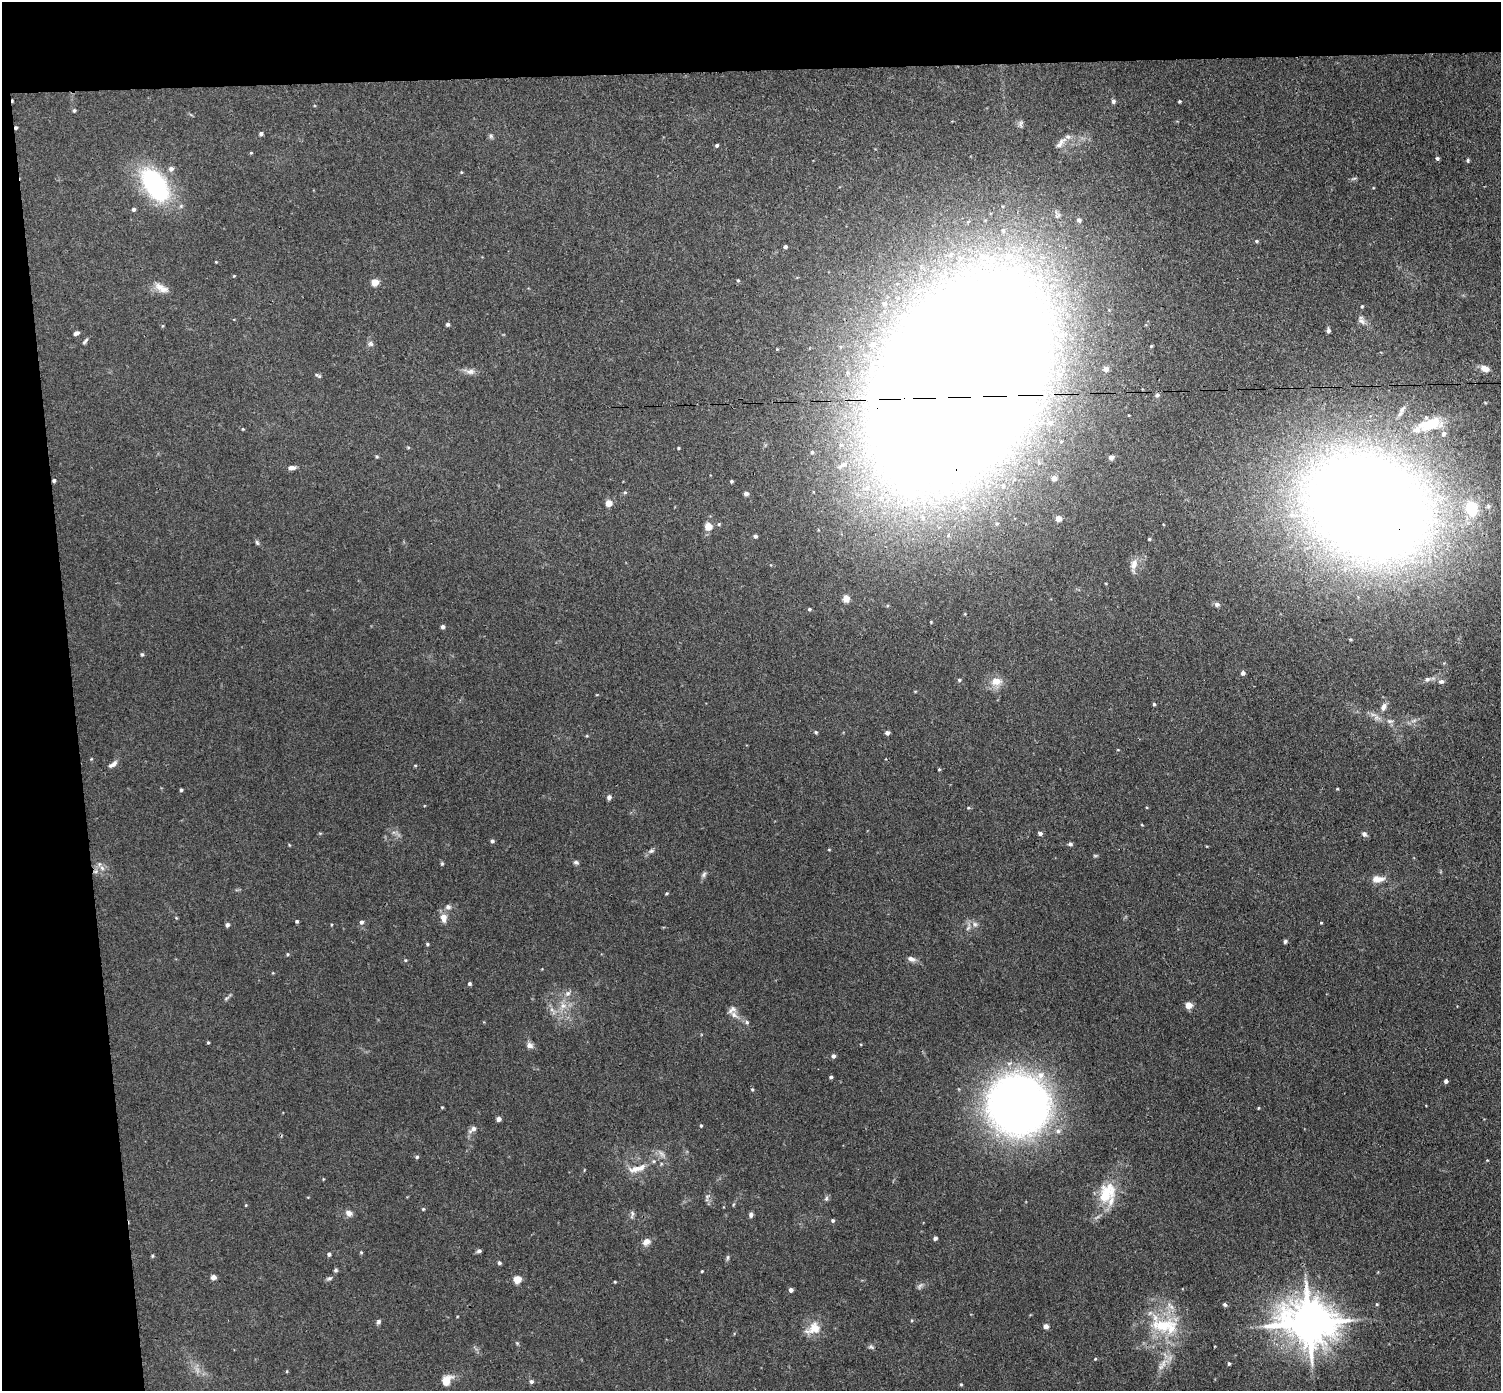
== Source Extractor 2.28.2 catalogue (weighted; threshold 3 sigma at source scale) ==
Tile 1 of 3 x 3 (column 1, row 1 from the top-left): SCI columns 57-1555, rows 2910-4298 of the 4608 x 4537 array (HDU 1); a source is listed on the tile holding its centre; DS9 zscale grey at full resolution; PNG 1503 x 1393 px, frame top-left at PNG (2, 2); no overlay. Shown black and unused: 10% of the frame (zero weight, under 3 of 4 exposures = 6% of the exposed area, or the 3 px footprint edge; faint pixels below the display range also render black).
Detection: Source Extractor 2.28.2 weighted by HDU 2 'WHT'; one run over the whole footprint, this tile lists its part. Background 0.0394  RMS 0.0046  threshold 0.0209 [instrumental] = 3 sigma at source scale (4.5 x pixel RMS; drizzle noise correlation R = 1.50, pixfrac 1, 0.05/0.05 arcsec/px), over >= 5 px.
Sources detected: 182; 1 too faint to see at this stretch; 1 cosmic-ray / hot-pixel residue — not listed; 7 inside a brighter listed object's ellipse — not listed separately; the other 173 listed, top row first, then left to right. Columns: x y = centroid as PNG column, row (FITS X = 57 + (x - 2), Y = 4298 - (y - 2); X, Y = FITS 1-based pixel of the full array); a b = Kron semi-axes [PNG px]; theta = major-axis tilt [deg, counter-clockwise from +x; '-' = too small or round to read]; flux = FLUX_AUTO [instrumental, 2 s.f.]
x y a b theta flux
1113 101 5 4 - 1.1
1179 101 3 3 - 0.56
74 110 5 4 - 0.62
16 128 4 3 - 0.79
261 134 5 4 - 1.1
491 136 6 6 - 0.88
1061 143 19 6 47 2.6
717 145 4 3 - 0.8
251 153 5 3 - 0.43
1437 158 4 4 - 0.93
1468 160 5 4 - 0.69
171 169 7 6 - 1.7
461 172 4 3 - 0.37
155 185 35 19 -56 64
134 209 4 4 - 0.96
1079 220 5 5 - 1.4
1003 230 7 6 - 1.3
1256 241 5 4 - 0.69
785 247 4 4 - 1.1
1009 256 17 11 54 9.3
216 262 5 3 - 0.35
234 276 4 3 - 0.37
738 280 4 4 - 0.5
375 282 5 5 - 9.2
159 287 15 10 -22 4.5
885 303 6 5 - 1.2
1362 306 5 4 - 0.53
1361 320 14 7 -70 2.3
448 324 4 4 - 1
162 326 5 3 - 0.44
1328 331 5 4 - 1.3
76 333 5 4 - 1.7
85 341 9 3 48 0.89
370 344 7 7 - 1.3
873 344 6 5 - 1.2
1485 368 10 7 -20 3.7
1106 369 5 5 - 2.7
470 371 13 8 1 2.5
316 375 8 4 -38 0.74
959 381 134 80 57 4000
1157 395 6 5 - 1
1050 422 6 6 - 1.5
1430 424 33 14 16 17
243 429 4 4 - 0.37
678 448 4 3 - 0.45
812 452 5 4 - 0.61
377 456 5 4 - 0.58
1111 457 5 4 - 2.3
843 465 15 7 26 3.2
292 467 9 5 3 1.8
1054 478 5 5 - 3.1
54 481 4 4 - 0.84
731 481 3 3 - 0.68
867 488 11 8 39 4.1
625 492 5 4 - 0.63
746 493 4 4 - 1.6
609 503 6 5 - 4.3
1368 506 111 84 -23 950
963 507 8 7 - 1.9
1058 518 5 5 - 4.2
719 524 5 5 - 0.56
708 526 5 5 - 10
755 536 4 4 - 1.1
1149 539 4 3 - 0.49
257 543 7 4 -63 0.79
1134 564 14 9 71 3.6
846 599 6 6 - 3.9
1217 604 7 6 - 1.3
809 609 4 3 - 0.65
443 627 5 4 - 1.2
142 654 5 4 - 0.65
1243 673 5 4 - 1.5
1427 679 8 5 15 1.2
959 680 5 4 - 0.76
996 681 15 10 2 5.4
1441 681 7 5 4 1.2
1154 704 4 4 - 0.62
1383 707 12 7 72 2.4
1390 721 10 6 -14 1.5
816 732 5 4 - 0.64
887 733 5 4 - 1.4
113 764 13 6 36 2
939 769 4 4 - 0.49
181 790 4 3 - 0.66
609 798 6 5 - 1.2
968 808 5 3 - 0.49
1040 833 5 4 - 1.1
1364 834 7 6 - 1.3
492 841 4 4 - 0.87
1070 844 5 4 - 1.1
829 850 4 3 - 0.35
651 851 8 5 18 1.1
1095 856 6 4 -1 0.57
576 862 7 5 -14 0.94
442 864 5 4 - 0.59
102 868 7 4 -46 1.3
704 874 8 6 59 1.1
1378 879 17 8 1 3.9
666 893 4 3 - 0.5
448 907 9 7 -8 1.5
443 918 10 7 -86 3.8
297 921 4 3 - 0.7
361 922 5 5 - 1.3
1321 923 4 3 - 0.4
975 924 8 6 -22 1.5
227 925 4 4 - 1.2
968 928 8 4 45 1
1285 941 4 4 - 0.88
427 944 5 4 - 0.56
288 954 5 4 - 0.55
911 959 10 7 -20 2
405 960 5 4 - 0.5
469 984 4 4 - 0.84
568 993 8 7 - 1.8
226 998 10 3 40 0.84
1189 1005 5 5 - 5.8
563 1006 10 9 - 3.4
734 1015 12 7 -35 2.6
747 1022 6 5 - 0.88
208 1042 4 3 - 0.47
530 1045 8 7 - 2
833 1056 5 4 - 1.4
831 1077 4 3 - 0.78
1446 1081 4 4 - 1.4
752 1089 4 4 - 0.5
1018 1105 48 48 - 370
442 1107 4 3 - 0.4
1258 1108 3 3 - 0.44
498 1119 4 4 - 2
701 1126 4 3 - 0.48
473 1129 14 6 39 2.1
661 1154 11 6 -48 1.8
417 1157 4 4 - 0.68
636 1169 21 8 12 5.2
1107 1192 31 22 62 17
707 1198 12 5 82 1.4
826 1198 8 5 69 0.97
246 1205 4 3 - 0.34
423 1209 4 4 - 0.51
349 1213 9 7 -30 2.2
632 1214 12 5 79 1.2
751 1215 6 5 - 1.2
833 1220 4 4 - 0.81
935 1238 4 4 - 1.4
646 1242 9 7 32 3.1
479 1251 5 4 - 1.2
361 1252 4 4 - 0.48
329 1254 4 4 - 1.2
152 1256 6 4 90 0.5
728 1257 8 4 89 0.77
499 1263 4 4 - 0.95
336 1270 5 5 - 0.81
702 1271 3 3 - 0.43
213 1277 5 5 - 2.5
329 1278 8 5 17 1
517 1279 5 5 - 12
615 1282 3 3 - 0.45
791 1290 4 4 - 1.7
1225 1304 5 4 - 0.99
1377 1304 4 3 - 0.51
378 1322 7 5 66 1.1
1309 1323 15 12 -9 1900
1163 1325 41 23 -8 26
1046 1326 5 4 - 2.4
813 1328 21 14 30 7.5
871 1347 8 5 -9 0.95
1095 1359 5 3 - 0.42
1163 1363 18 6 70 4.1
1229 1364 4 4 - 0.71
287 1371 5 3 - 0.41
446 1380 16 11 45 4.8
531 1382 5 5 - 1.1
961 1384 4 4 - 0.45
Overlapping masked pixels (flux is a lower limit): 5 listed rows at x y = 16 128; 959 381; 54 481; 1368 506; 1309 1323